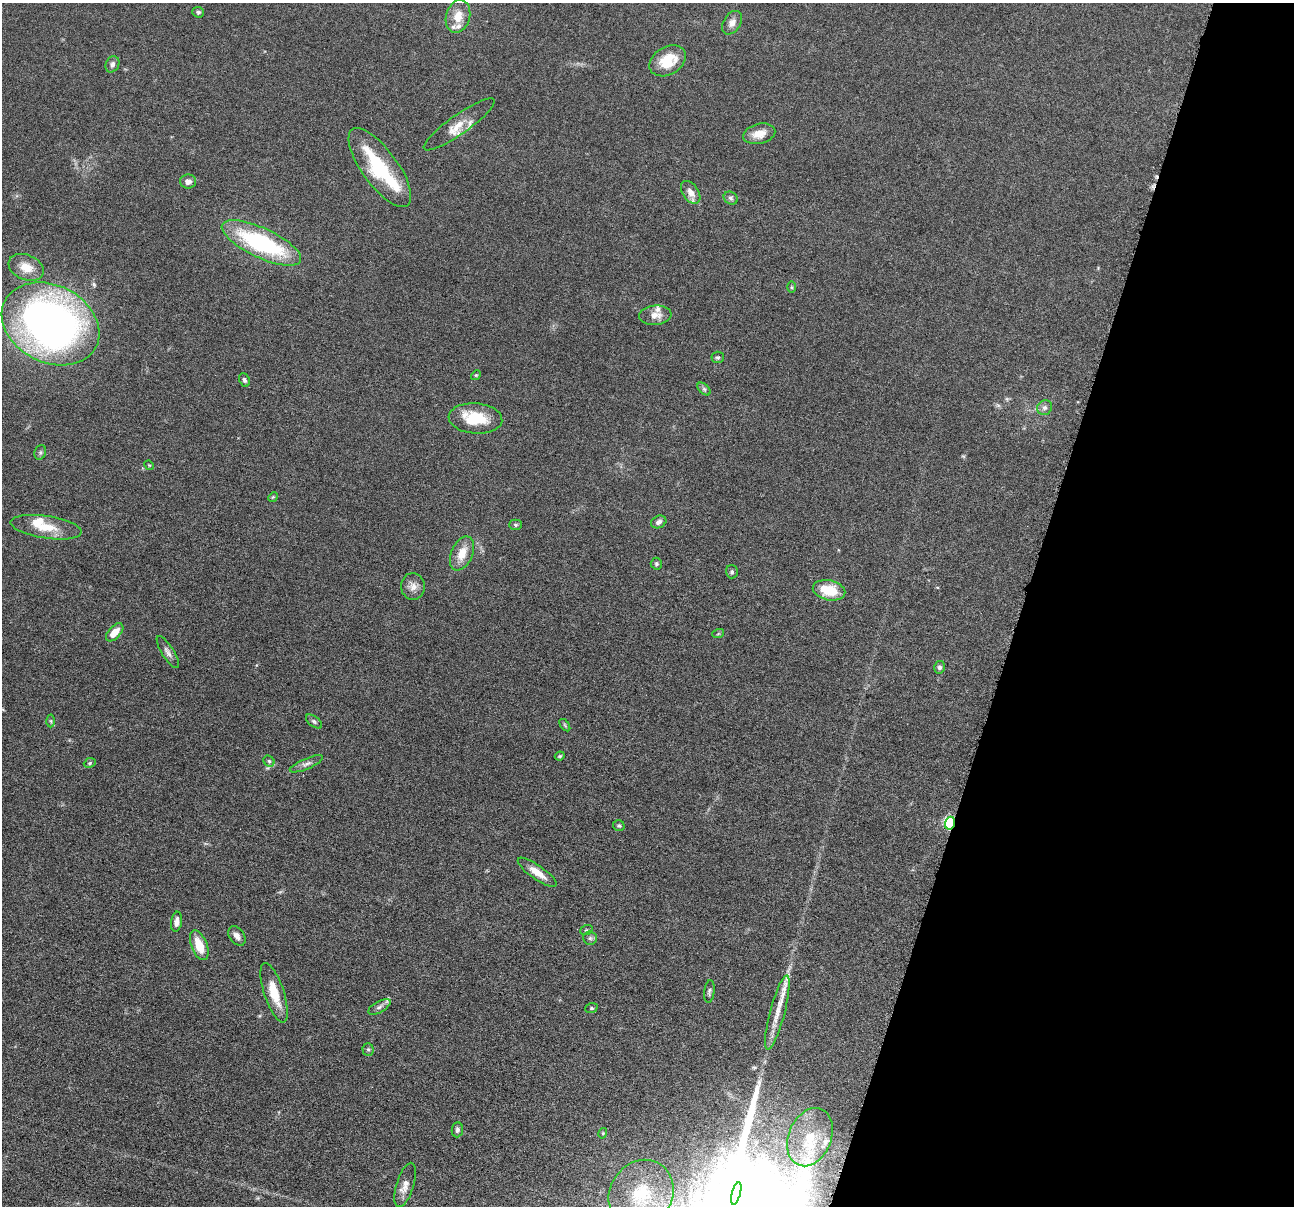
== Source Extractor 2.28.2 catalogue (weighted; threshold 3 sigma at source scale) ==
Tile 8 of 4 x 4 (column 4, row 2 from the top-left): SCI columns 3883-5174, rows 2660-3863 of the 5180 x 5196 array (HDU 1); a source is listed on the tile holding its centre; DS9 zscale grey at full resolution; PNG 1296 x 1208 px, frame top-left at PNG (2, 3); each listed source drawn as its Kron ellipse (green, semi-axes under 4 px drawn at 4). Shown black and unused: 21% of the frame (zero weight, under 4 of 8 exposures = <1% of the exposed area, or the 3 px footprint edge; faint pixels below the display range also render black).
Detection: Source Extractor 2.28.2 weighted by HDU 2 'WHT'; one run over the whole footprint, this tile lists its part. Background 0.0365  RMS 0.0033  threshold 0.0134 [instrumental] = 3 sigma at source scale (4.09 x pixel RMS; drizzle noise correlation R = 1.36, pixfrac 0.8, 0.05/0.05 arcsec/px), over >= 5 px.
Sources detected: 75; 2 inside a brighter object's white glare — neither listed nor drawn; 9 inside a brighter listed object's ellipse — not listed separately; the other 64 listed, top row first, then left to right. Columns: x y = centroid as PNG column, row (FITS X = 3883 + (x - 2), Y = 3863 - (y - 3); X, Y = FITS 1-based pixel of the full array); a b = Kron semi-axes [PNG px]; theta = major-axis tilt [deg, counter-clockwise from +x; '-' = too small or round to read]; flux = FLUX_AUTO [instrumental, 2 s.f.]
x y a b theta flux
198 12 6 5 - 0.52
458 16 16 12 74 4.3
732 23 13 8 58 1.9
668 61 19 14 32 8.4
112 64 8 6 65 1.2
459 124 43 9 35 4.8
759 134 16 10 13 3.7
380 167 47 18 -54 22
188 181 8 7 - 1.6
691 192 13 8 -56 2.8
731 198 7 6 - 0.77
261 243 43 15 -25 40
26 267 18 12 -23 4.5
792 287 6 4 -90 0.41
655 315 16 9 5 2.8
50 324 51 38 -27 170
718 357 6 6 - 0.55
476 375 5 4 - 0.32
244 380 7 5 -66 0.67
704 389 8 4 -45 0.67
1045 408 8 7 - 1
475 418 27 15 -5 11
40 452 7 5 71 0.63
149 465 5 4 - 0.29
273 497 5 4 - 0.35
659 522 8 6 26 1.2
516 525 6 5 - 0.54
46 527 36 11 -8 7.5
462 553 18 10 66 4.7
656 564 6 5 - 0.55
732 572 6 6 - 0.58
413 586 13 12 - 2.3
829 590 16 10 -13 9.2
115 632 11 6 47 3.7
718 634 6 3 19 0.32
168 652 18 6 -58 1.4
939 667 6 5 - 0.73
51 721 6 4 -88 0.49
314 721 9 5 -38 0.7
565 725 7 3 -54 0.41
560 756 5 3 - 0.37
269 761 6 5 - 0.61
90 763 6 4 24 0.45
306 764 18 5 23 1.2
950 823 6 5 - 42
619 826 6 5 - 0.49
537 872 23 7 -36 3.8
177 922 10 5 82 1.7
586 930 6 4 19 0.47
237 936 11 7 -54 1.7
590 938 7 6 - 0.77
199 945 16 8 -69 6.4
709 991 11 5 83 0.75
274 993 31 10 -72 7
379 1007 12 5 30 0.99
591 1008 6 5 - 0.42
777 1013 38 7 75 5.7
368 1049 6 5 - 0.55
457 1130 7 5 83 0.89
603 1133 5 3 - 0.3
810 1137 30 21 67 12
405 1185 23 8 72 2.6
736 1193 12 3 74 1100
641 1194 36 31 57 18
Overlapping masked pixels (flux is a lower limit): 2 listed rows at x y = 950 823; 736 1193